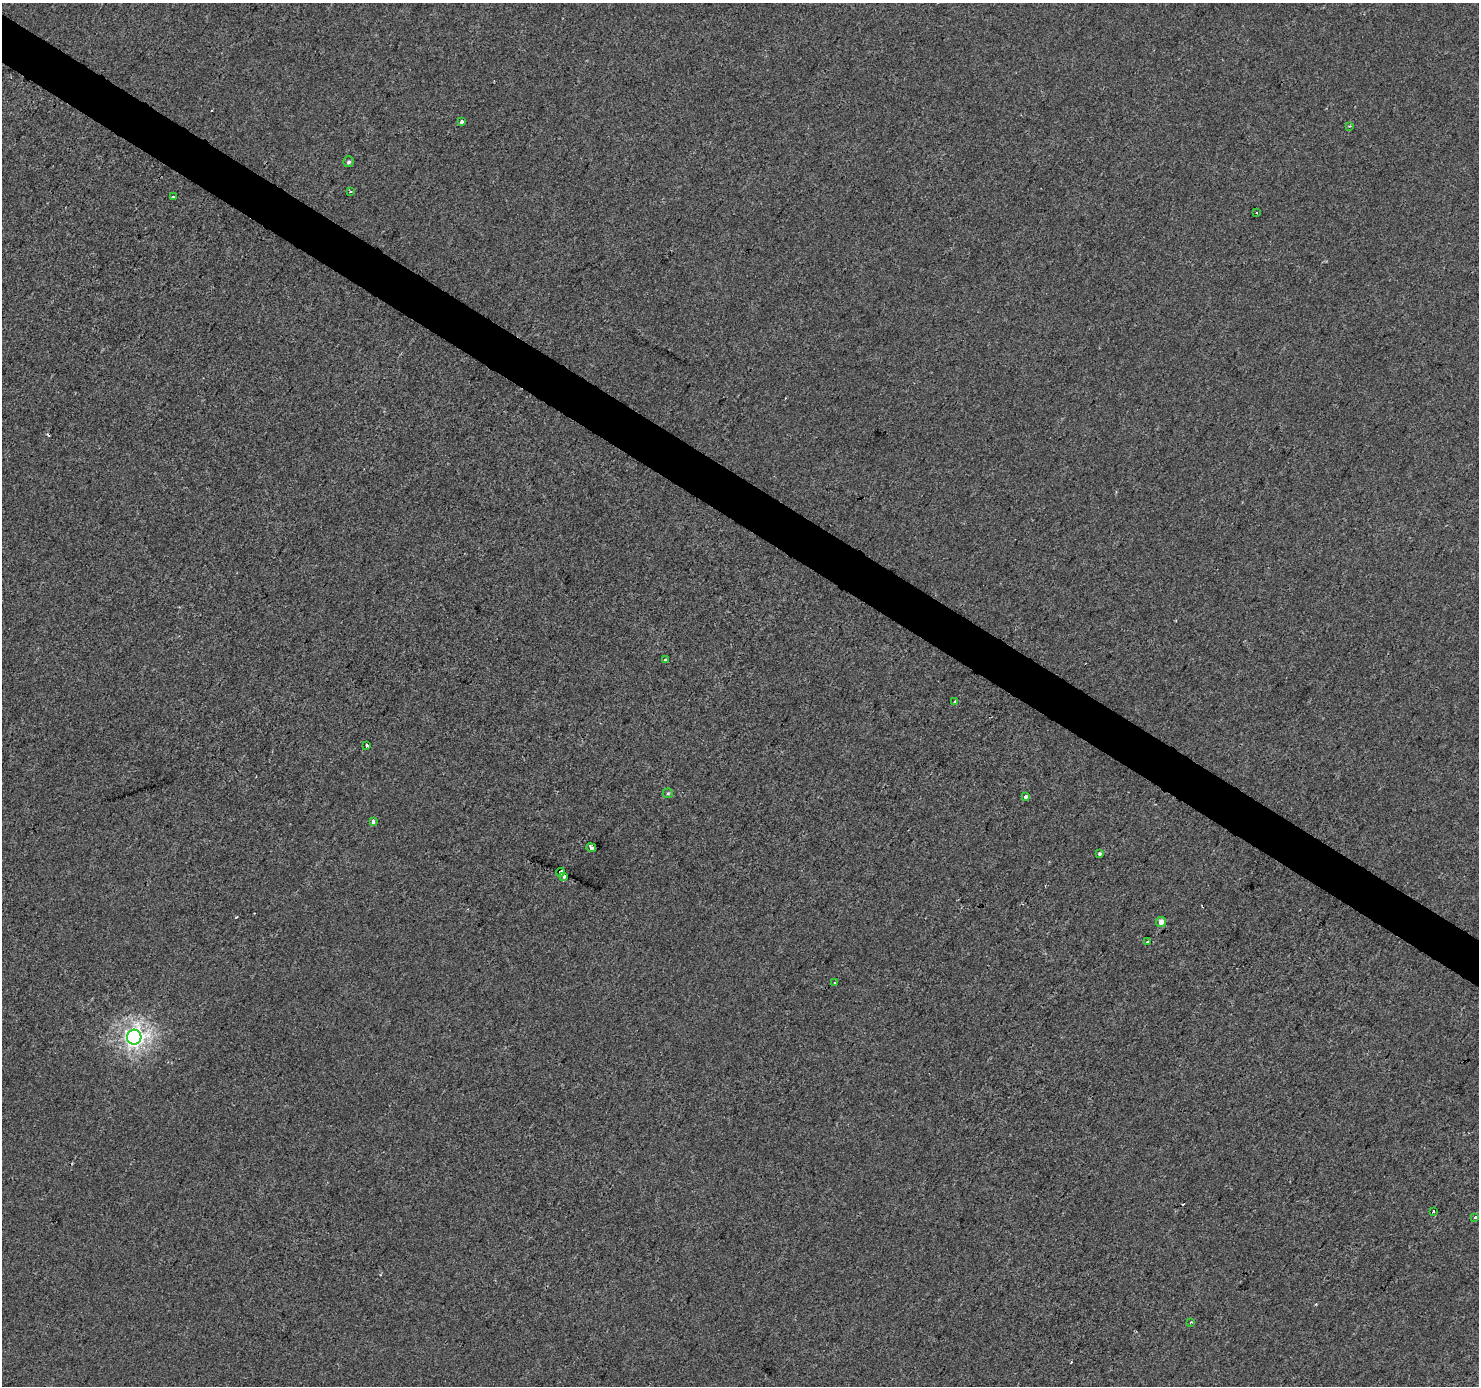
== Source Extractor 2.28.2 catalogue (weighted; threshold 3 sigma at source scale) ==
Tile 11 of 4 x 4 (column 3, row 3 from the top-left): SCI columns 2961-4437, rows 1637-3020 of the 5915 x 5974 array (HDU 1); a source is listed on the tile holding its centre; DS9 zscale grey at full resolution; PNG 1481 x 1388 px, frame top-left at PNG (2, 3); each listed source drawn as its Kron ellipse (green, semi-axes under 4 px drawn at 4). Shown black and unused: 3% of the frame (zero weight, under 2 of 3 exposures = <1% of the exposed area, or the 3 px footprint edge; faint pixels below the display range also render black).
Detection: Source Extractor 2.28.2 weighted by HDU 2 'WHT'; one run over the whole footprint, this tile lists its part. Background -2.79e-04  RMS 0.0042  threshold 0.0188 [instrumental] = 3 sigma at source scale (4.5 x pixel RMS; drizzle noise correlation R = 1.50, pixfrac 1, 0.0396/0.0396 arcsec/px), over >= 5 px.
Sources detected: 26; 3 cosmic-ray / hot-pixel residue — neither listed nor drawn; the other 23 listed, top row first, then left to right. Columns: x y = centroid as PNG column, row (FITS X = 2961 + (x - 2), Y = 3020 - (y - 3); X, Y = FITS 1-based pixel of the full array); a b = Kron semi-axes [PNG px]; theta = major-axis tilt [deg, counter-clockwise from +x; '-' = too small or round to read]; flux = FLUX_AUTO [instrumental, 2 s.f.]
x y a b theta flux
462 122 3 3 - 3.2
1350 126 4 3 - 0.45
349 162 5 5 - 0.84
350 191 3 3 - 0.88
174 197 3 3 - 0.57
1256 213 2 2 - 0.44
665 660 3 3 - 0.67
955 702 3 3 - 2.3
367 745 4 3 - 2.2
668 793 5 5 - 0.5
1025 797 3 3 - 3.6
373 821 4 3 - 1.6
591 848 5 3 - 2.5
1099 854 3 3 - 1.6
560 872 4 3 - 4.6
564 877 3 3 - 1.7
1161 922 5 5 - 2.8
1148 942 3 3 - 0.57
835 982 3 2 - 0.54
134 1037 7 7 - 210
1434 1212 3 3 - 1.3
1475 1217 3 3 - 28
1191 1322 4 3 - 0.37